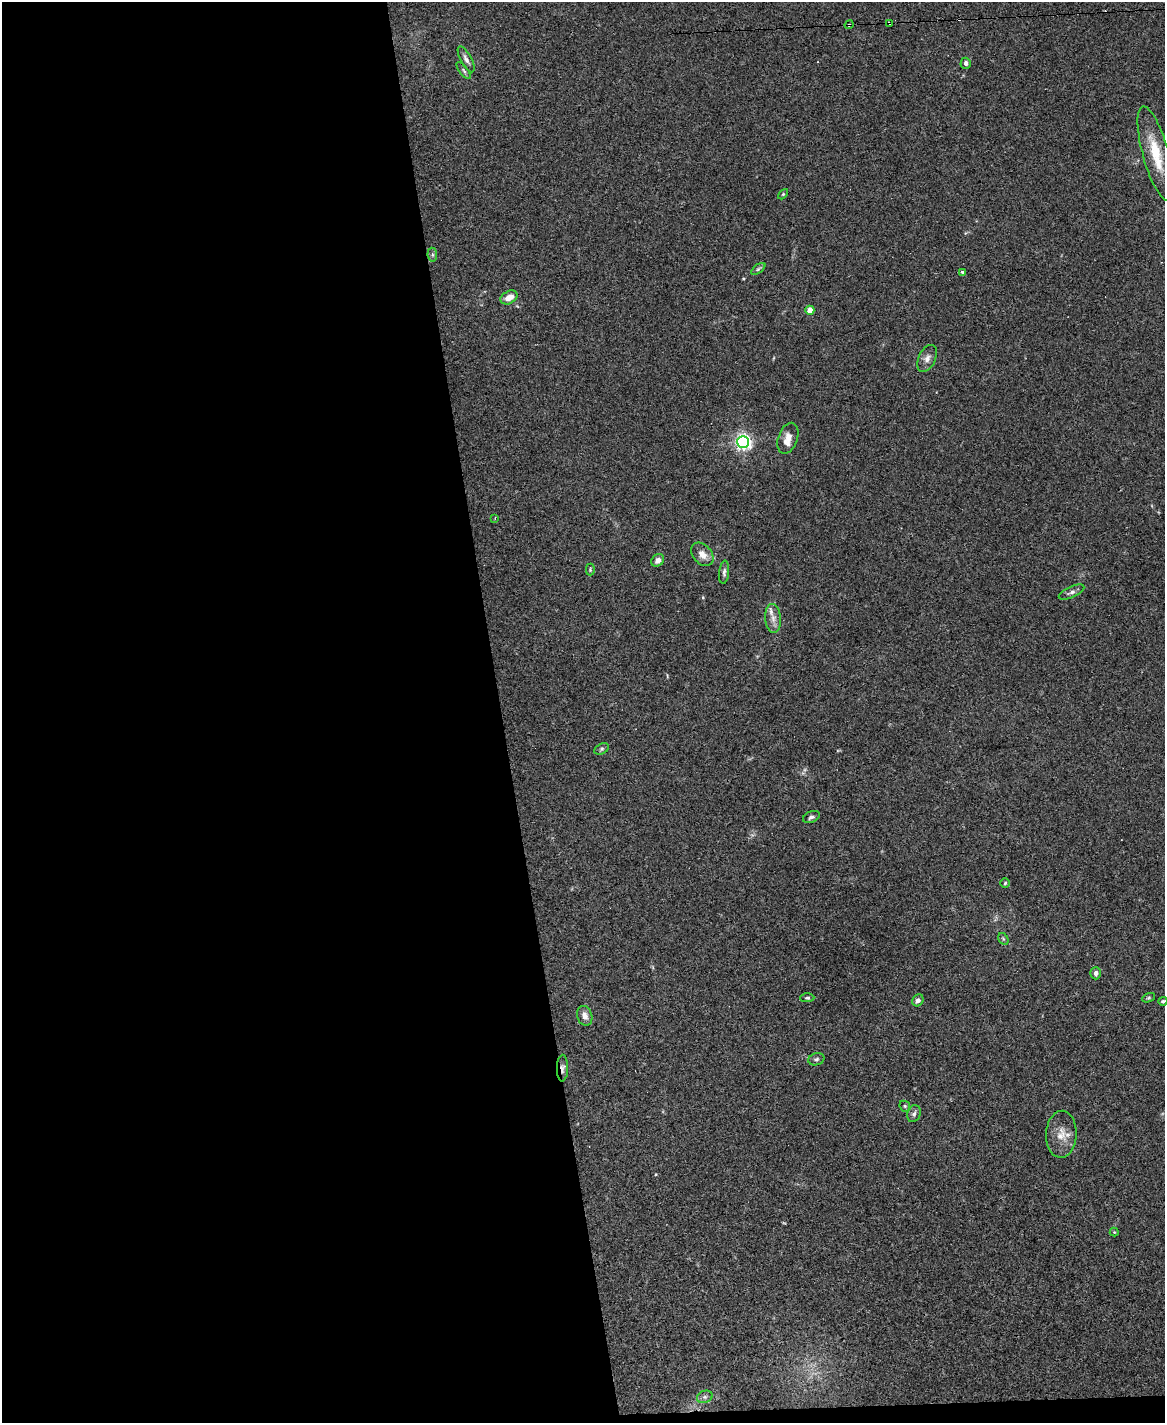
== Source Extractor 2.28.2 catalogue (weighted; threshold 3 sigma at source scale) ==
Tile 9 of 4 x 3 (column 1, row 3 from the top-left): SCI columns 4-1166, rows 239-1659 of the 4656 x 4633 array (HDU 1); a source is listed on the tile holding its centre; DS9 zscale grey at full resolution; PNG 1167 x 1425 px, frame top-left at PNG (2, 2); each listed source drawn as its Kron ellipse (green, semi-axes under 4 px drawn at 4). Shown black and unused: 44% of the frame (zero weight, under 3 of 4 exposures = <1% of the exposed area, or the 3 px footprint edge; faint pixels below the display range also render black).
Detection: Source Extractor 2.28.2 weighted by HDU 2 'WHT'; one run over the whole footprint, this tile lists its part. Background 0.0537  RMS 0.0046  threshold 0.0206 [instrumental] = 3 sigma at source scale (4.5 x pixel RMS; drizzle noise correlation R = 1.50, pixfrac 1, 0.05/0.05 arcsec/px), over >= 5 px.
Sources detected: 42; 1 cosmic-ray / hot-pixel residue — neither listed nor drawn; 2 inside a brighter listed object's ellipse — not listed separately; the other 39 listed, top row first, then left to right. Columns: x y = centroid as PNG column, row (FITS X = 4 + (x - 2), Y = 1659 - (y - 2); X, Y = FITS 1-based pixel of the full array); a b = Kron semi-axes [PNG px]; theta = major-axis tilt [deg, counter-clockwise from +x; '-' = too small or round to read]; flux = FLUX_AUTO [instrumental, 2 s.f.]
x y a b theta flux
889 23 4 3 - 1.1
849 25 4 3 - 0.64
466 59 14 5 -62 1.9
966 63 5 5 - 1.5
464 71 10 4 -51 0.93
1156 154 49 13 -74 16
783 194 6 4 45 0.5
432 255 7 5 -83 0.91
758 269 8 4 36 0.79
962 272 3 3 - 2.2
509 297 9 6 29 4.6
810 310 4 4 - 7.5
927 358 14 8 64 2.8
788 438 16 9 70 4.2
743 442 6 6 - 140
495 518 4 2 - 0.32
702 554 13 9 -47 3.8
658 560 7 5 45 2.1
590 570 6 4 90 0.57
724 572 11 5 83 1.3
1071 592 13 5 24 1.7
773 618 14 7 -85 3.1
602 749 7 5 27 0.92
811 817 9 5 23 1.3
1005 883 5 4 - 0.53
1003 939 6 4 -59 0.65
1096 973 6 5 - 1.5
807 998 7 4 2 0.75
1149 998 7 4 20 0.64
918 1000 6 5 - 1.5
1163 1001 4 4 - 0.67
585 1016 10 7 -73 3
816 1059 8 6 15 1
562 1068 13 5 88 1.7
905 1106 6 5 - 0.71
914 1114 8 6 69 1.4
1061 1134 23 15 87 6.8
1114 1232 4 4 - 0.4
705 1397 8 6 20 1.4
Overlapping masked pixels (flux is a lower limit): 3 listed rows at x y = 889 23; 849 25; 562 1068